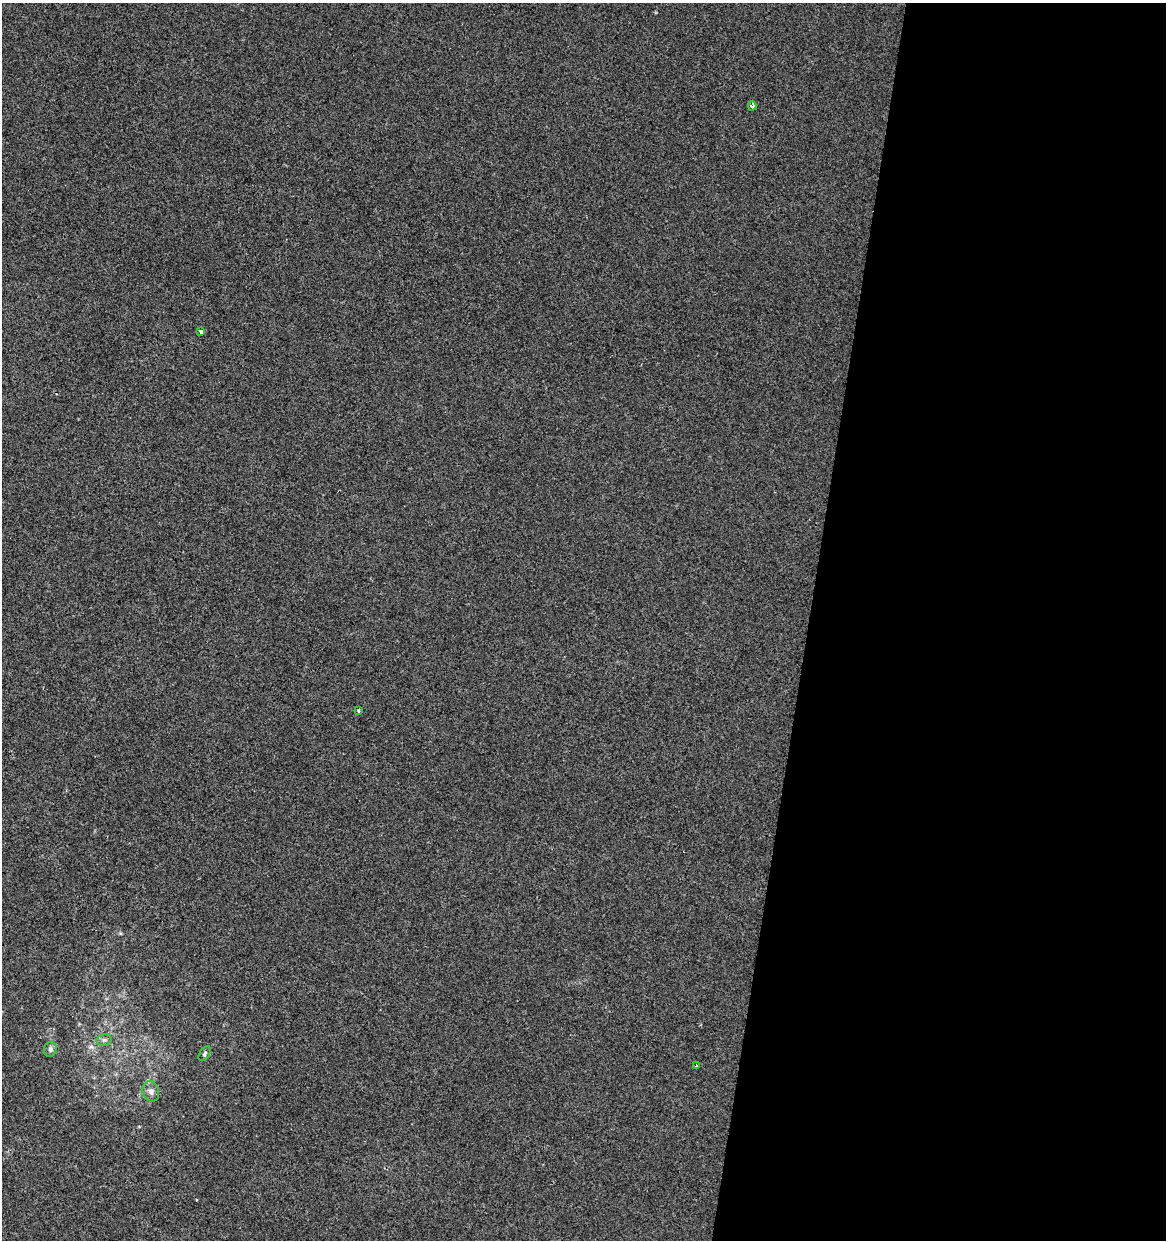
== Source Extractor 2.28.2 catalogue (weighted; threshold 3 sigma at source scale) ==
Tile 12 of 4 x 4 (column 4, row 3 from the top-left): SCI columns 3773-4936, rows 1239-2476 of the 5159 x 4960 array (HDU 1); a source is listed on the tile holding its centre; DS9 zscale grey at full resolution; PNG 1168 x 1242 px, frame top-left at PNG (2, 3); each listed source drawn as its Kron ellipse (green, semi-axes under 4 px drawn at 4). Shown black and unused: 31% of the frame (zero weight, under 2 of 3 exposures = <1% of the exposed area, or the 3 px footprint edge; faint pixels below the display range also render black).
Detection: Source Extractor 2.28.2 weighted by HDU 2 'WHT'; one run over the whole footprint, this tile lists its part. Background -6.83e-05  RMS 0.0042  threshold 0.019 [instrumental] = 3 sigma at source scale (4.5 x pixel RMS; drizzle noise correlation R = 1.50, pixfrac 1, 0.0396/0.0396 arcsec/px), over >= 5 px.
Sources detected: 8; all 8 listed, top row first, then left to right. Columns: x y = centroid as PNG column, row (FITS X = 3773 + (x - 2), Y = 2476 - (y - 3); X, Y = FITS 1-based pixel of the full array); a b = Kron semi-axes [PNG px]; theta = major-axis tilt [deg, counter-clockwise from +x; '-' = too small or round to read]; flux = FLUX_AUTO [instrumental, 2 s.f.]
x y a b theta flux
752 106 4 4 - 1.7
201 331 3 3 - 1.9
358 711 4 3 - 0.46
104 1040 7 5 13 1.1
50 1049 7 6 - 1.5
205 1054 8 5 55 0.74
696 1065 3 3 - 1.9
151 1091 10 8 -77 2